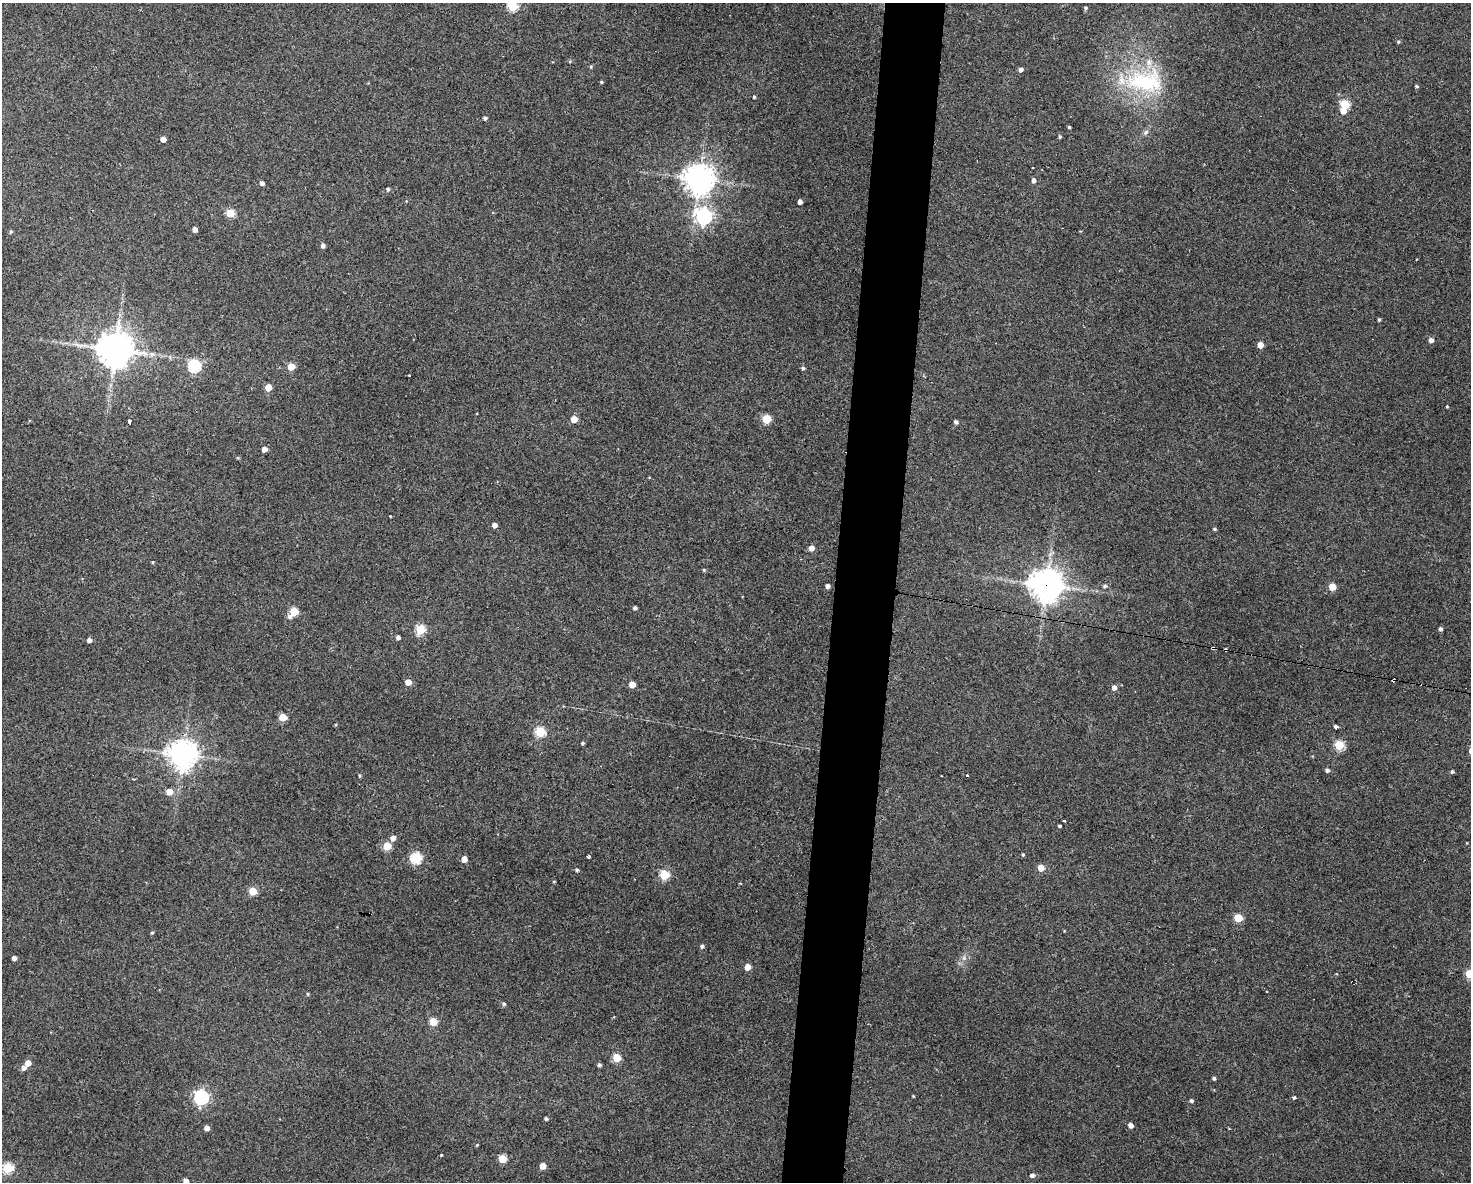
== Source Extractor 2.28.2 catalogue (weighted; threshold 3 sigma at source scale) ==
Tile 5 of 3 x 4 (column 2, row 2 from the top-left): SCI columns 1578-3046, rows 2361-3540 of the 4742 x 4720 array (HDU 1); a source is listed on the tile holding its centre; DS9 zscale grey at full resolution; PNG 1473 x 1184 px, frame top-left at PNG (2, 3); no overlay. Shown black and unused: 4% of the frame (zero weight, under 3 of 4 exposures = <1% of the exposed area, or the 3 px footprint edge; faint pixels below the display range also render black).
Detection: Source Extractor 2.28.2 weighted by HDU 2 'WHT'; one run over the whole footprint, this tile lists its part. Background 0.125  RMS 0.0065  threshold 0.0292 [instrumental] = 3 sigma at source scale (4.5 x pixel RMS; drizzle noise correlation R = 1.50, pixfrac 1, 0.05/0.05 arcsec/px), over >= 5 px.
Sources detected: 121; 2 cosmic-ray / hot-pixel residue — not listed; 1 inside a brighter listed object's ellipse — not listed separately; the other 118 listed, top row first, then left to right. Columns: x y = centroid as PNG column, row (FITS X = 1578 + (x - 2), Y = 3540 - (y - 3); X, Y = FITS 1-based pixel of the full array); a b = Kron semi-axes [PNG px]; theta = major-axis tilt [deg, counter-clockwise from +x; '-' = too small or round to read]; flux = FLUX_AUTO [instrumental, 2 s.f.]
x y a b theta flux
513 6 5 5 - 49
1086 8 5 4 - 1.1
1398 42 5 4 - 0.82
591 66 5 4 - 0.71
1021 70 5 4 - 2.2
1145 81 55 32 0 64
601 82 3 3 - 0.71
1416 86 4 4 - 0.9
754 97 3 3 - 0.86
1345 104 5 5 - 35
1343 111 5 5 - 6.7
485 118 4 4 - 1.6
1069 127 3 3 - 0.84
1145 132 9 6 43 1.8
1060 137 4 4 - 0.97
163 139 4 4 - 5.1
699 179 10 10 - 730
1033 180 5 4 - 2.4
262 183 4 4 - 2.5
388 189 4 4 - 1.3
800 202 4 4 - 3
230 213 5 5 - 24
704 216 7 6 - 200
194 229 4 4 - 3.2
1080 231 3 2 - 0.72
11 232 5 4 - 0.88
323 246 4 4 - 2.2
1379 320 4 3 - 0.94
1431 340 5 5 - 2.7
1260 345 5 5 - 5.3
115 349 11 11 - 1300
194 366 6 6 - 78
291 367 5 5 - 13
803 368 4 4 - 1
409 375 3 2 - 0.67
268 387 5 5 - 12
1447 406 3 3 - 0.61
574 419 5 5 - 10
766 419 5 5 - 35
129 421 4 3 - 2.1
956 422 4 4 - 1.7
264 449 4 4 - 4.1
390 516 3 2 - 0.42
494 525 4 4 - 3.2
1214 529 4 3 - 0.96
811 548 5 4 - 4.2
152 562 4 3 - 0.66
704 570 4 4 - 0.77
1046 585 11 10 - 1000
827 586 4 4 - 2.2
1105 586 5 5 - 1.4
1332 587 5 5 - 14
635 608 4 3 - 1.5
294 612 5 5 - 24
289 616 6 5 - 1.9
1440 629 4 4 - 1.5
420 630 5 5 - 36
398 637 4 4 - 2
89 640 4 4 - 2.7
1213 648 4 3 - 1.9
1393 680 4 3 - 1.6
408 682 5 5 - 6.2
632 685 5 5 - 8.5
1114 687 6 5 - 2.7
283 717 5 5 - 16
1336 727 5 3 - 2.8
540 732 5 5 - 45
582 743 3 3 - 1.1
1339 745 5 5 - 36
183 754 9 9 - 740
1327 770 5 5 - 1.6
1452 772 4 4 - 1.2
967 775 3 2 - 1.2
360 776 4 4 - 0.81
169 792 5 5 - 9.7
1064 821 4 3 - 1.4
1059 825 3 3 - 6.9
393 838 5 5 - 3.8
387 846 5 5 - 22
1023 855 4 4 - 0.71
588 857 4 3 - 2
416 858 5 5 - 59
464 859 5 4 - 6.1
1041 868 5 4 - 9.9
577 870 4 4 - 1.2
664 875 5 5 - 37
554 881 5 3 - 0.54
740 883 4 2 - 0.58
253 891 5 5 - 19
1238 918 5 5 - 24
152 933 4 3 - 0.82
702 946 5 5 - 1.4
14 958 4 4 - 2.8
964 958 7 4 -72 1.3
747 967 5 4 - 7.7
1469 974 5 5 - 26
308 994 4 3 - 0.78
504 1004 5 5 - 1.3
433 1022 5 5 - 18
617 1058 5 5 - 21
28 1063 5 5 - 5.8
599 1065 5 4 - 1.4
23 1068 5 5 - 3.1
1214 1078 4 3 - 1.2
913 1096 3 3 - 0.56
201 1097 6 6 - 150
1294 1097 4 3 - 2.7
1191 1101 4 4 - 1.4
546 1119 4 3 - 1.3
1130 1125 5 4 - 3.4
206 1128 4 4 - 3.9
477 1145 4 3 - 0.56
441 1155 2 2 - 0.55
502 1159 5 5 - 22
543 1166 5 4 - 7.4
8 1168 5 5 - 47
1032 1175 5 5 - 2.1
186 1181 4 4 - 3.9
Overlapping masked pixels (flux is a lower limit): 3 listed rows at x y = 1046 585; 1213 648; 1393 680
Isophote crosses this tile's border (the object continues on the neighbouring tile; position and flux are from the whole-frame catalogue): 3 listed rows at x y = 513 6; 1469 974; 186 1181